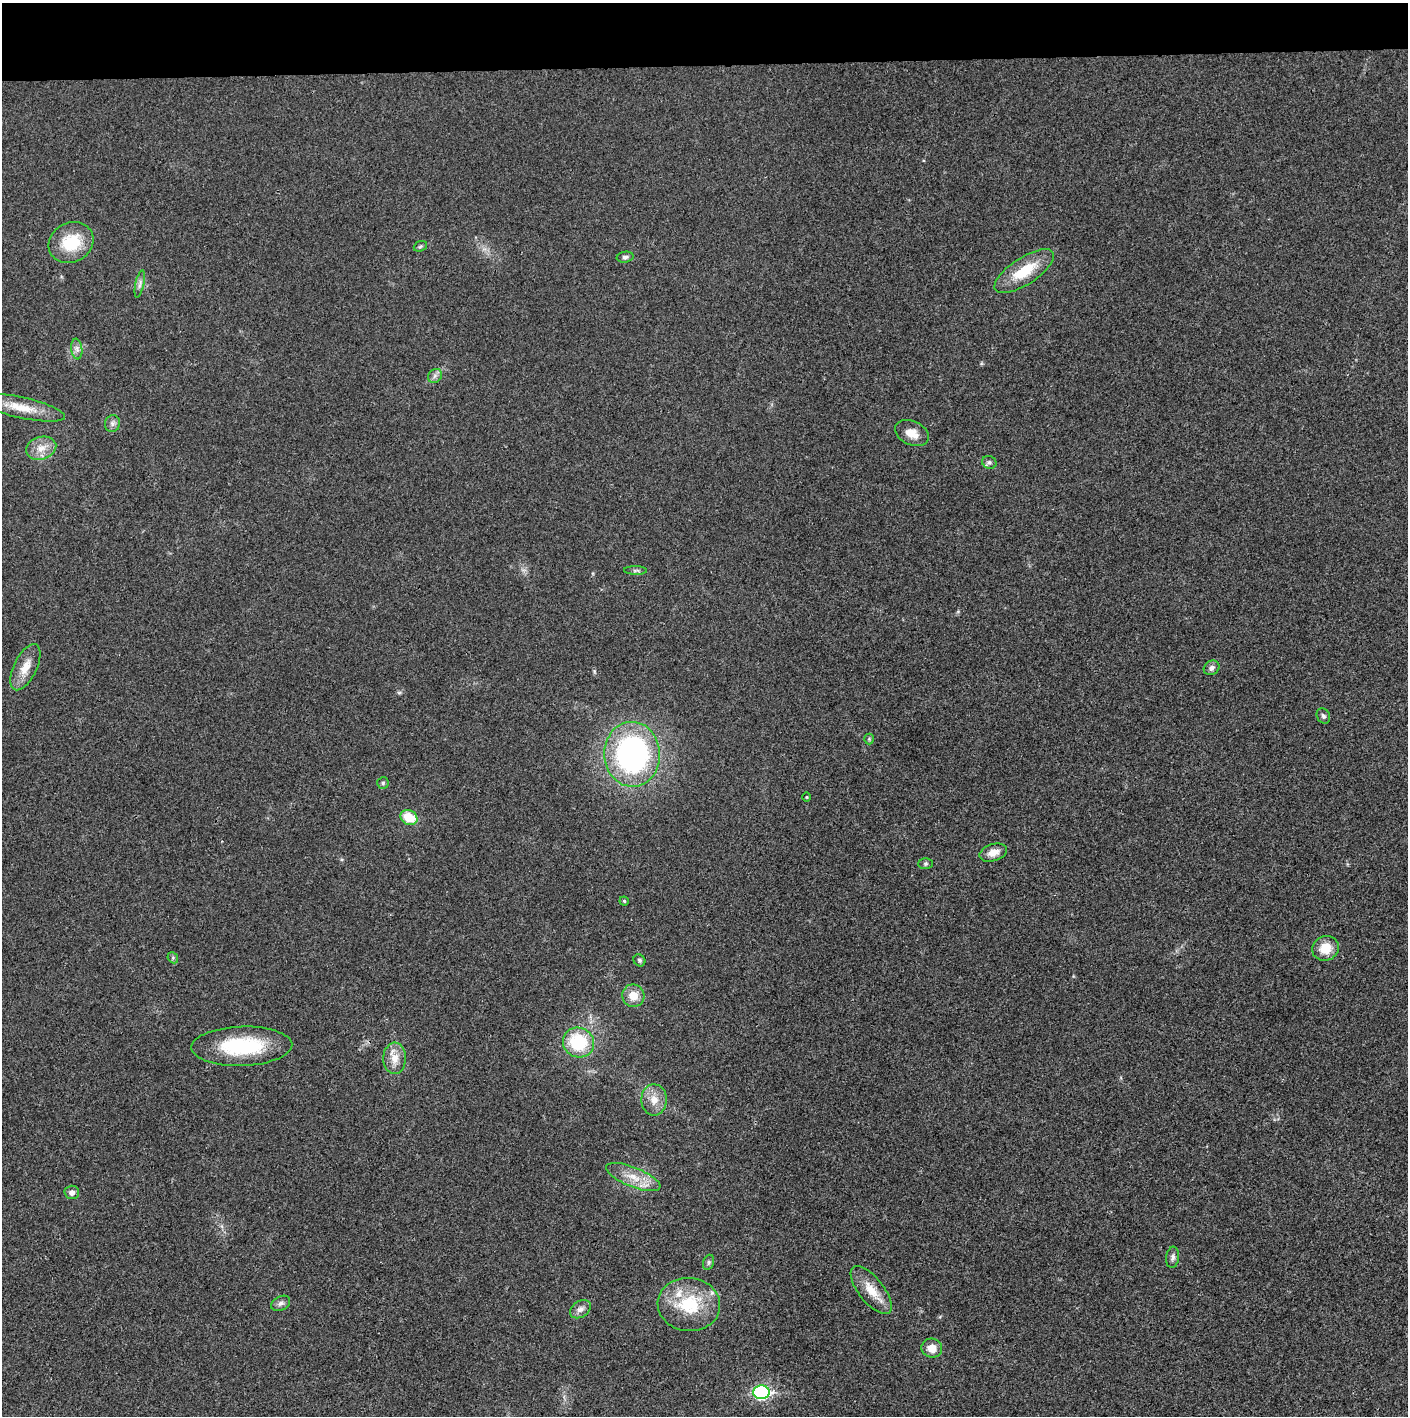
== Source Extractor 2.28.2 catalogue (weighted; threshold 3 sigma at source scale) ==
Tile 2 of 3 x 3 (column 2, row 1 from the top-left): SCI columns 1410-2815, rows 2830-4243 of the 4221 x 4243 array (HDU 1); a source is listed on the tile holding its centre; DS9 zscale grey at full resolution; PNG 1410 x 1418 px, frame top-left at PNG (2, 3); each listed source drawn as its Kron ellipse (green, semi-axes under 4 px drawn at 4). Shown black and unused: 4% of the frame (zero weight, under 3 of 4 exposures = <1% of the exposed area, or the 3 px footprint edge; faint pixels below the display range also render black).
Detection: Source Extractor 2.28.2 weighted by HDU 2 'WHT'; one run over the whole footprint, this tile lists its part. Background 0.019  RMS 0.005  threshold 0.0224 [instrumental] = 3 sigma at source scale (4.5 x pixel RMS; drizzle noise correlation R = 1.50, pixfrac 1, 0.05/0.05 arcsec/px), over >= 5 px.
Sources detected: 43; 1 inside a brighter listed object's ellipse — not listed separately; the other 42 listed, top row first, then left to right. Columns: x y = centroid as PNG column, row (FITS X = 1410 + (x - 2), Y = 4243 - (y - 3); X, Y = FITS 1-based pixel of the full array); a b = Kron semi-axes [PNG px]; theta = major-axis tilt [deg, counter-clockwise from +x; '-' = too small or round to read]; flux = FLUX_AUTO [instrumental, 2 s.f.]
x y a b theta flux
71 242 23 19 29 20
420 246 7 5 23 0.88
625 257 8 5 8 1.4
1024 271 34 13 33 17
140 284 14 4 78 1.7
77 349 10 5 -82 1.9
435 376 8 6 46 1.6
21 407 45 10 -13 11
112 423 8 7 - 1.8
912 433 18 12 -25 6.1
41 448 15 11 17 5.8
989 462 7 6 - 1.3
636 570 11 4 -1 1.1
25 667 25 11 64 7.5
1211 668 8 7 - 2
1323 716 8 6 -60 1.2
869 739 5 5 - 0.67
632 754 32 28 -88 120
383 783 6 5 - 0.92
807 797 5 3 - 0.43
409 817 9 7 -28 12
993 853 14 8 17 4.9
926 864 7 5 1 0.85
624 901 4 4 - 0.63
1325 948 13 12 - 9
173 958 6 4 -47 0.72
639 960 6 5 - 0.94
633 996 11 11 - 6.6
578 1043 16 14 -28 25
242 1046 50 19 2 36
395 1058 16 11 88 6
654 1100 15 13 -90 6.2
633 1177 29 10 -22 9.2
72 1192 7 7 - 2.1
1173 1257 10 6 83 1.8
709 1262 8 5 73 1
871 1290 29 12 -51 9.7
281 1303 10 6 28 1.8
689 1304 31 26 -5 26
580 1309 11 8 34 2.5
932 1348 10 9 - 5.3
761 1392 8 7 - 82